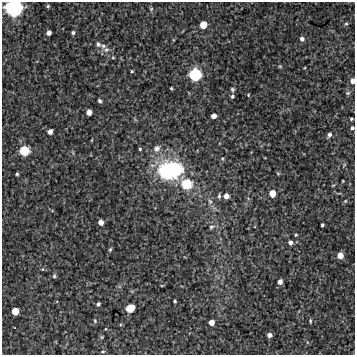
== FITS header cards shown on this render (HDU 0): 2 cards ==
NAXIS1  =                  353 / Axis length
NAXIS2  =                  353 / Axis length

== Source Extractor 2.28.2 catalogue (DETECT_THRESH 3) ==
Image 353 x 353 px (HDU 0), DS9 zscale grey, 1 PNG px = 1 image px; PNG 357 x 357 px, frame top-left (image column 1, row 353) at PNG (2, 2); no overlay
Background 2800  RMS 210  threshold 644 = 3 sigma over >= 5 px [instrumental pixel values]
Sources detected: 65; all 65 listed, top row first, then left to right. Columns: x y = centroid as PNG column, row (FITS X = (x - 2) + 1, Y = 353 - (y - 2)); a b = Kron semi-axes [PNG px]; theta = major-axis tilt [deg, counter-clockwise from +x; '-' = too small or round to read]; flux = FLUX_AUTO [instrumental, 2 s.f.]
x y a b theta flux
48 6 5 4 - 1.9e+04
14 8 13 11 -3 1.2e+06
151 9 6 5 - 2.1e+04
346 24 5 5 - 2.1e+04
203 25 6 5 - 2.1e+05
49 33 4 4 - 7.8e+04
73 33 5 4 - 2.7e+04
302 39 5 5 - 5.1e+04
98 44 7 6 - 4.1e+04
103 46 6 6 - 3.6e+04
106 50 8 7 - 5.1e+04
113 58 5 3 - 1.4e+04
280 66 5 4 - 1.6e+04
132 71 3 3 - 1.5e+04
195 74 10 10 - 6.7e+05
353 81 5 4 - 8.6e+04
171 88 3 3 - 1.4e+04
232 89 5 4 - 2.4e+04
348 93 7 5 21 2.3e+04
248 95 5 4 - 1.5e+04
232 96 5 4 - 2.5e+04
100 101 4 3 - 2.8e+04
89 112 5 5 - 1.1e+05
214 116 5 4 - 9.5e+04
351 119 3 3 - 1.8e+04
352 128 4 4 - 3.0e+04
50 132 4 4 - 7.6e+04
329 134 5 4 - 4.4e+04
92 140 5 3 - 1.1e+04
157 148 10 8 49 7.6e+04
140 149 4 3 - 2.0e+04
24 151 8 7 - 4.1e+05
344 165 6 4 72 1.6e+04
170 170 24 17 9 1.6e+06
17 174 3 3 - 2.1e+04
278 174 5 4 - 1.6e+04
343 181 3 2 - 1.0e+04
186 184 12 11 - 4.1e+05
333 185 5 3 - 1.2e+04
272 193 6 5 - 1.9e+05
219 196 6 4 89 2.8e+04
226 196 5 5 - 9.3e+04
210 201 7 5 -67 4.2e+04
345 201 5 4 - 1.5e+04
101 222 5 4 - 1.0e+05
322 225 3 3 - 3.0e+04
211 227 8 5 17 3.5e+04
296 235 4 3 - 1.6e+04
290 242 5 4 - 5.4e+04
110 249 5 4 - 2.0e+04
340 255 5 5 - 1.4e+05
43 269 5 4 - 1.6e+04
54 276 6 5 - 2.2e+04
280 282 4 4 - 6.7e+04
175 301 3 2 - 1.8e+04
98 304 4 3 - 3.2e+04
130 308 7 6 - 1.9e+05
15 311 6 5 - 2.1e+05
95 321 6 5 - 2.3e+04
310 321 5 3 - 2.0e+04
211 322 5 4 - 1.2e+05
105 329 3 3 - 1.2e+04
269 335 4 4 - 7.1e+04
102 337 5 4 - 1.7e+04
103 351 6 4 6 2.0e+04
At the frame edge (FLAGS 8, measured only in part): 3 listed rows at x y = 14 8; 353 81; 352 128